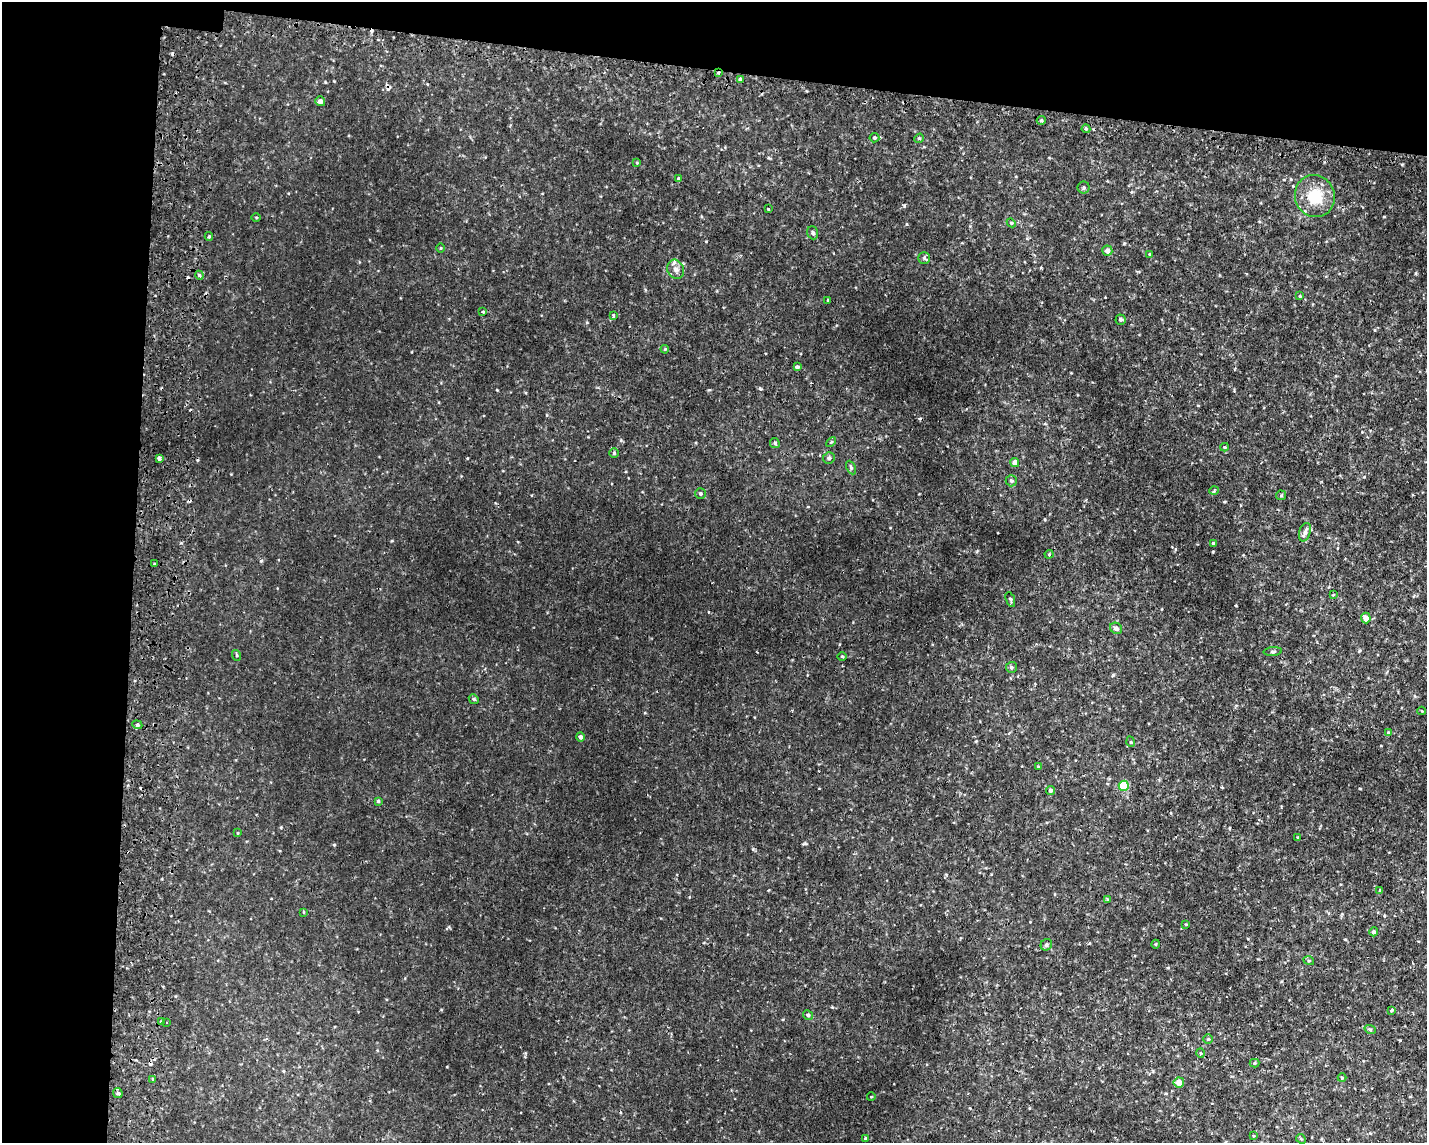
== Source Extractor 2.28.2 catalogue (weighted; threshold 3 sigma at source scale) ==
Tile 1 of 3 x 4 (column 1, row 1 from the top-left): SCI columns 279-1703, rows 3454-4594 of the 4722 x 4622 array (HDU 1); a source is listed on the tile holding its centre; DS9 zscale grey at full resolution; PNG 1429 x 1145 px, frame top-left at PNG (2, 2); each listed source drawn as its Kron ellipse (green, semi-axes under 4 px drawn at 4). Shown black and unused: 15% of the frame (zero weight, under 2 of 3 exposures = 4% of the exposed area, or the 3 px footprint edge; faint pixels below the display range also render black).
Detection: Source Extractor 2.28.2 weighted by HDU 2 'WHT'; one run over the whole footprint, this tile lists its part. Background 0.00605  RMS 0.0038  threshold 0.0169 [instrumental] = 3 sigma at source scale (4.5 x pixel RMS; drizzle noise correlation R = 1.50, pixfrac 1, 0.05/0.05 arcsec/px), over >= 5 px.
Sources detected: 97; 8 cosmic-ray / hot-pixel residue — neither listed nor drawn; the other 89 listed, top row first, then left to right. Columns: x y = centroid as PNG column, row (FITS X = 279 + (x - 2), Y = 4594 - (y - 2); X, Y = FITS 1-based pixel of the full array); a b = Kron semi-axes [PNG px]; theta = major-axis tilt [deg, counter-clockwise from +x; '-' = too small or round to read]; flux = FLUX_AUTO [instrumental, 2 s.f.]
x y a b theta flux
719 73 3 2 - 0.74
740 79 4 4 - 0.62
320 101 5 5 - 1.4
1041 120 4 4 - 0.54
1086 129 4 4 - 0.43
874 138 5 5 - 0.6
919 138 5 4 - 0.5
637 163 4 3 - 0.32
678 179 4 4 - 0.49
1084 188 6 6 - 0.79
1315 196 21 20 - 12
768 209 4 3 - 0.31
256 218 5 3 - 0.3
1011 223 4 4 - 0.39
813 233 6 5 - 0.77
209 236 4 4 - 0.48
441 248 5 3 - 0.32
1107 251 5 5 - 2
1150 254 4 3 - 0.39
924 258 6 6 - 0.71
676 269 10 8 -64 1.8
199 275 4 4 - 1.1
1300 296 4 3 - 0.34
828 300 3 2 - 0.26
483 312 3 3 - 0.45
613 315 4 3 - 0.61
1121 320 5 5 - 0.72
665 349 4 3 - 0.36
797 367 4 3 - 0.98
831 442 6 3 44 0.41
775 443 5 5 - 0.72
1224 447 4 4 - 0.37
614 453 5 5 - 0.52
159 458 4 4 - 1.6
829 458 6 5 - 0.89
1015 463 4 4 - 2.5
851 468 7 4 -64 0.62
1011 481 5 5 - 0.73
1214 491 4 3 - 0.36
700 494 5 5 - 0.73
1281 495 5 5 - 0.42
1305 532 9 5 73 1.4
1213 543 3 3 - 0.47
1049 554 4 4 - 0.44
154 564 4 2 - 0.28
1333 595 4 2 - 0.27
1010 599 8 4 -70 0.52
1366 618 5 5 - 3
1116 628 6 5 - 1.4
1273 651 9 3 5 0.57
236 655 5 3 - 0.36
842 656 5 3 - 0.32
1011 667 5 5 - 0.68
474 699 5 4 - 0.52
1422 711 4 2 - 0.26
137 725 5 4 - 0.65
1388 733 4 4 - 0.4
580 737 4 4 - 1
1131 742 5 3 - 0.36
1038 767 3 3 - 0.27
1124 786 5 5 - 19
1051 790 4 4 - 0.93
378 801 4 4 - 0.46
238 833 4 3 - 0.26
1298 837 3 3 - 0.66
1380 890 3 3 - 0.25
1107 899 4 4 - 0.33
303 912 4 2 - 0.29
1186 924 3 3 - 0.31
1374 932 4 4 - 1
1156 944 4 3 - 0.32
1046 945 6 5 - 0.71
1309 961 5 3 - 0.36
1392 1010 3 3 - 0.39
808 1015 5 4 - 0.82
161 1021 3 3 - 1
167 1022 3 3 - 0.69
1370 1029 6 4 -18 0.48
1208 1039 5 4 - 0.42
1201 1053 5 3 - 0.37
1255 1063 5 4 - 0.43
1342 1078 4 4 - 0.37
153 1079 4 3 - 0.38
1179 1082 5 5 - 3.5
118 1093 5 4 - 1.5
871 1097 4 2 - 0.24
1253 1136 3 3 - 0.52
865 1139 4 3 - 0.49
1301 1139 5 4 - 0.37
Overlapping masked pixels (flux is a lower limit): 1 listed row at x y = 719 73
Unlisted compact peaks at least as high as the median listed source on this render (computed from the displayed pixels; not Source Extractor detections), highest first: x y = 904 206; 760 388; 334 845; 261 561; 497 390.